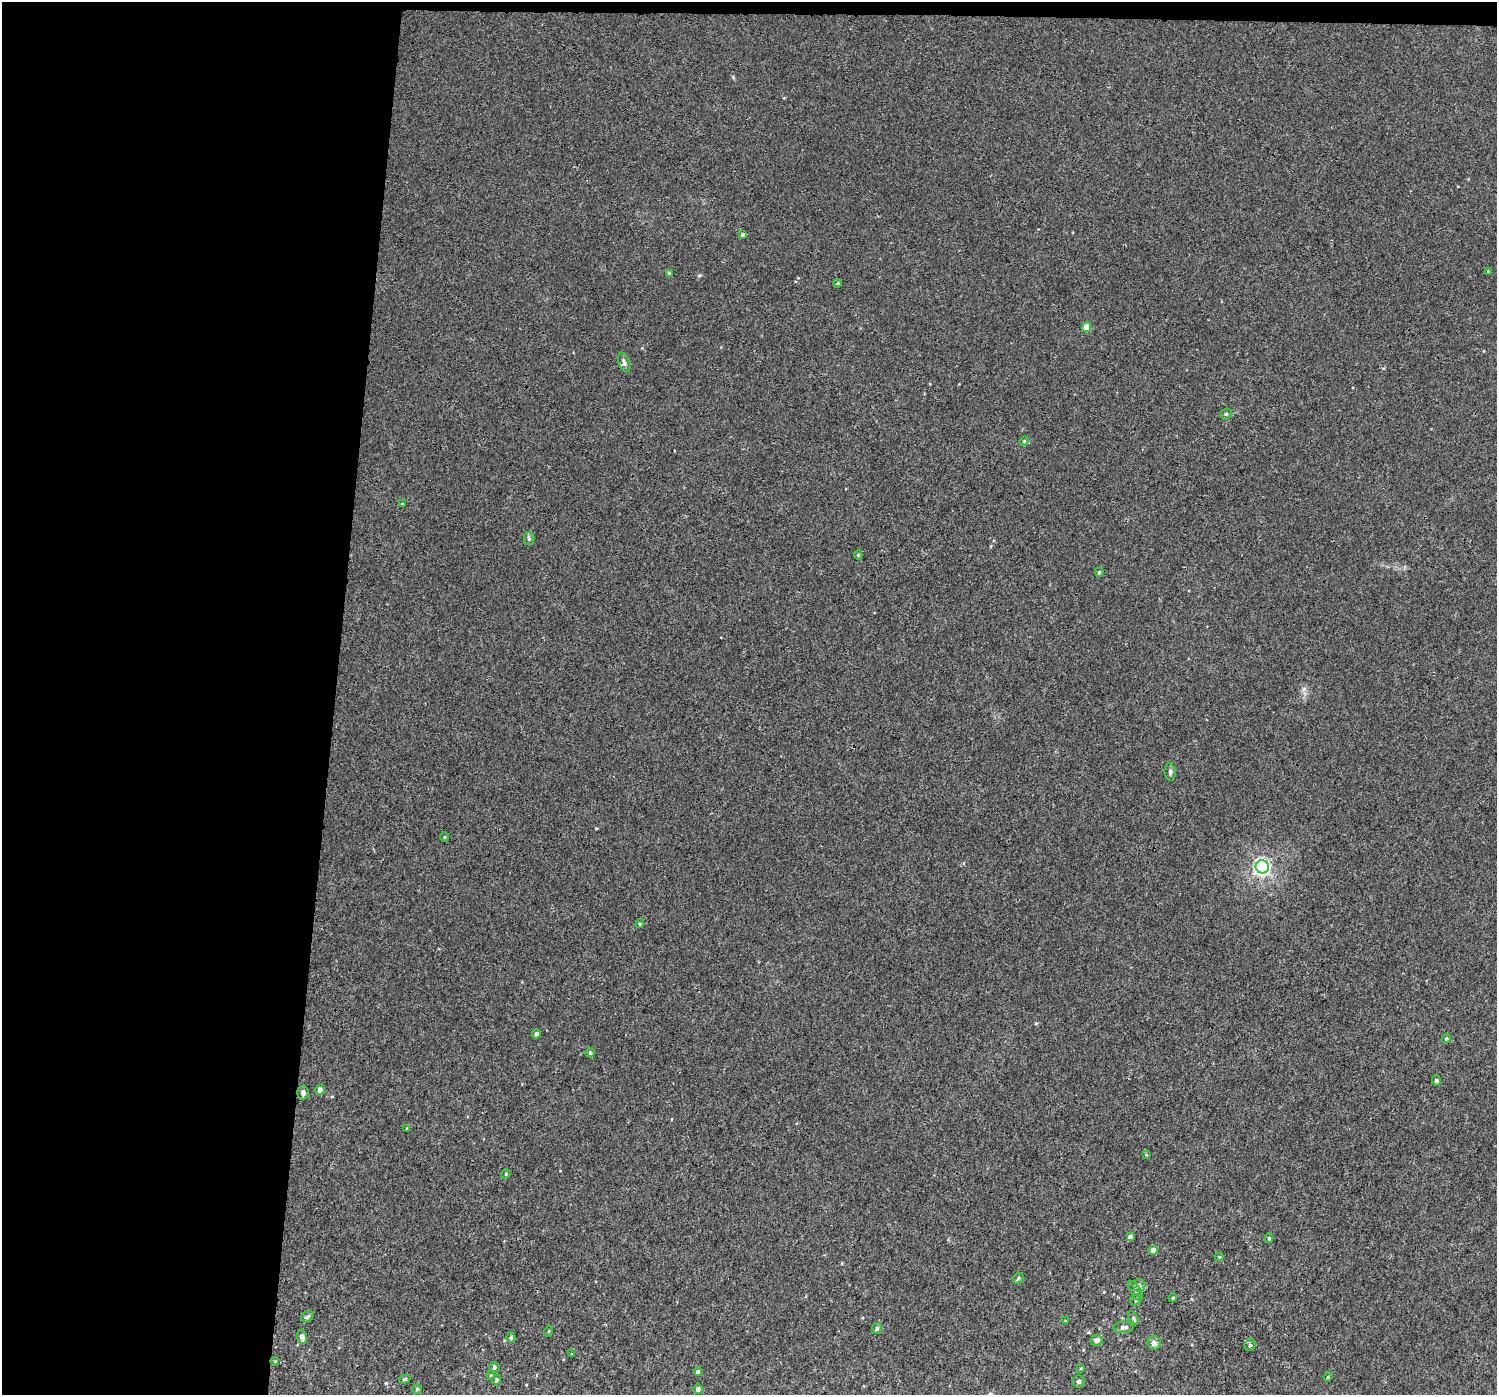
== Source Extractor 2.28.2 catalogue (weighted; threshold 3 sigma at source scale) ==
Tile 1 of 3 x 3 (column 1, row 1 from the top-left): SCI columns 5-1499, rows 3060-4452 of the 4512 x 4831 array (HDU 1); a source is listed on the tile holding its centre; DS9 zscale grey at full resolution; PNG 1499 x 1397 px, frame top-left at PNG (2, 2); each listed source drawn as its Kron ellipse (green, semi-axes under 4 px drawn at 4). Shown black and unused: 23% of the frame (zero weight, under 3 of 4 exposures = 4% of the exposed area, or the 3 px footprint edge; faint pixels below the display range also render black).
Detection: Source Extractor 2.28.2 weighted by HDU 2 'WHT'; one run over the whole footprint, this tile lists its part. Background 0.00177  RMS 0.0024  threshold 0.0106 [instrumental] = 3 sigma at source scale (4.5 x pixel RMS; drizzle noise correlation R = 1.50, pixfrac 1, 0.0396/0.0396 arcsec/px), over >= 5 px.
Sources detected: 57; all 57 listed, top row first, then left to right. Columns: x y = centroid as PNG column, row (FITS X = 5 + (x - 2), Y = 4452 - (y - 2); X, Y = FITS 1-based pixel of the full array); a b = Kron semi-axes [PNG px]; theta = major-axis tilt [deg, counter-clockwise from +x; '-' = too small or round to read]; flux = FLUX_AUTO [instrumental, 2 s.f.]
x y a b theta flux
743 234 4 3 - 0.59
1488 271 4 4 - 0.2
669 273 4 3 - 0.38
838 283 4 3 - 0.24
1087 327 5 4 - 3
624 362 10 5 -68 0.79
1226 414 6 5 - 0.32
1024 441 5 4 - 0.32
402 504 3 3 - 0.22
529 539 6 5 - 0.4
858 555 4 4 - 0.26
1099 572 4 4 - 0.41
1170 772 9 5 -83 0.58
445 837 5 3 - 0.2
1262 867 7 6 - 77
640 924 4 4 - 0.32
536 1034 4 4 - 0.63
1446 1039 5 4 - 0.39
590 1053 5 4 - 0.49
1436 1081 5 4 - 0.53
320 1090 5 4 - 1.2
303 1092 7 5 -88 0.9
407 1128 4 3 - 0.21
1146 1155 4 2 - 0.15
506 1174 5 4 - 0.26
1130 1237 4 4 - 0.97
1269 1238 4 4 - 0.34
1153 1250 4 4 - 2
1219 1257 4 4 - 0.24
1018 1278 6 4 48 0.35
1139 1285 6 6 - 0.78
1136 1291 11 5 -58 0.62
1173 1298 4 3 - 0.23
1136 1300 6 5 - 0.43
307 1317 7 5 34 0.55
1133 1318 8 4 -57 0.46
1065 1321 3 3 - 0.21
1123 1327 10 5 3 1.1
877 1329 6 5 - 0.56
549 1331 5 3 - 0.2
302 1337 7 5 -75 1.3
511 1338 5 4 - 0.43
1097 1340 6 5 - 1.1
1154 1343 7 6 - 1.3
1250 1345 6 5 - 0.52
571 1354 4 2 - 0.14
275 1361 4 3 - 0.18
494 1367 5 5 - 0.44
1081 1368 4 4 - 0.18
698 1372 4 4 - 0.66
491 1375 4 3 - 0.21
1328 1377 4 3 - 0.23
405 1379 6 4 18 0.38
497 1380 5 4 - 0.47
1079 1381 6 6 - 0.61
417 1389 4 4 - 0.29
698 1389 5 4 - 0.93